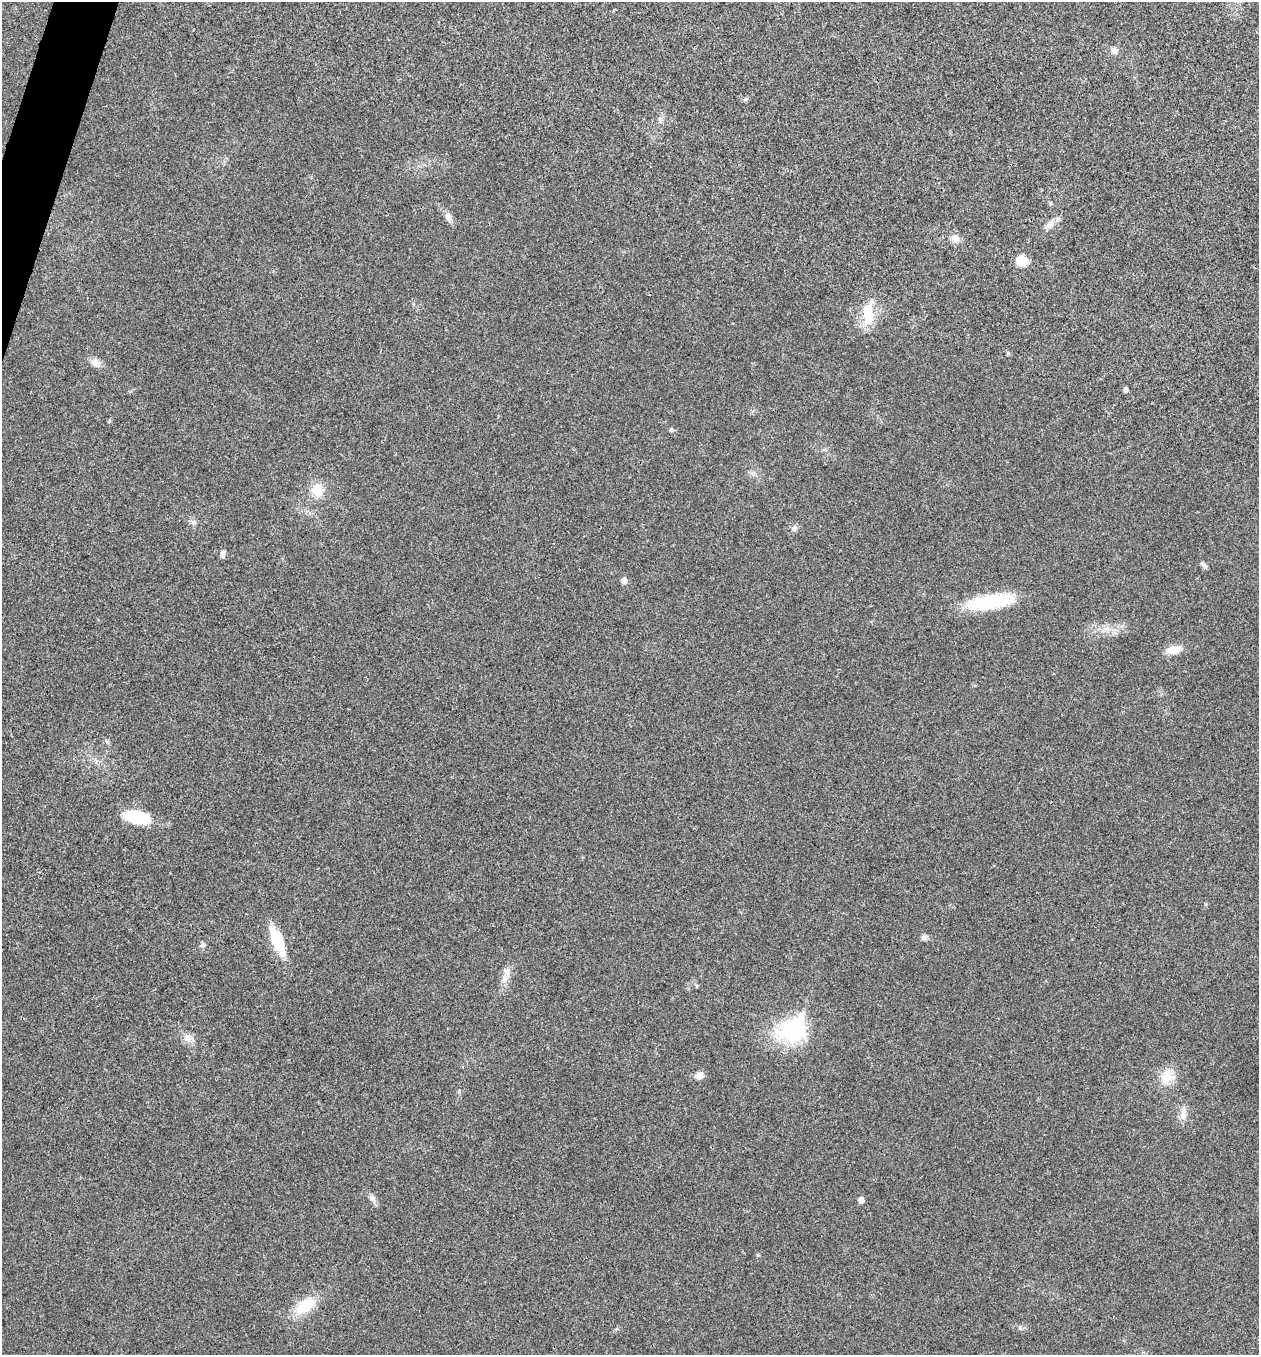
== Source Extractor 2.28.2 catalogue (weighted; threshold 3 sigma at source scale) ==
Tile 11 of 4 x 4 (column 3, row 3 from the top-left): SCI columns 2652-3908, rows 1360-2712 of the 5434 x 5422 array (HDU 1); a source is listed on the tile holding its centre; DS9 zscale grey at full resolution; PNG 1261 x 1357 px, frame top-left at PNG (2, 2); no overlay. Shown black and unused: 1% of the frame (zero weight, under 3 of 4 exposures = <1% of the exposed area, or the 3 px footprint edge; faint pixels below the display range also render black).
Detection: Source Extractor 2.28.2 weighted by HDU 2 'WHT'; one run over the whole footprint, this tile lists its part. Background 0.0243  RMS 0.0053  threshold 0.0238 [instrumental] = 3 sigma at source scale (4.5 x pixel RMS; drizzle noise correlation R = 1.50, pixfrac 1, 0.05/0.05 arcsec/px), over >= 5 px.
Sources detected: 31; all 31 listed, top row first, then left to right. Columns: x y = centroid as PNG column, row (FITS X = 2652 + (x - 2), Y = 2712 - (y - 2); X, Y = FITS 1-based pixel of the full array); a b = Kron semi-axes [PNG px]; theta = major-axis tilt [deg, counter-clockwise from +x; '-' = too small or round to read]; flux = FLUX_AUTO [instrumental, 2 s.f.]
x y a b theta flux
1114 50 9 8 - 2.5
448 217 14 8 -57 2.9
1050 225 18 8 39 3.8
955 238 11 9 -17 3.7
1022 261 11 9 -28 9.4
868 314 29 15 -87 13
95 363 12 10 -24 3.2
1126 390 5 4 - 1.6
671 430 5 5 - 1.1
317 490 15 13 -79 9.2
194 522 7 4 -18 1
794 529 8 6 88 1.4
223 554 10 6 87 1.5
1204 565 9 6 -32 1.4
624 580 6 6 - 3.2
990 602 52 16 9 29
1173 650 19 9 11 6.2
137 817 30 13 -13 20
924 938 8 7 - 1.4
277 941 25 9 -68 25
203 945 7 6 - 1.2
505 979 12 9 61 3.6
697 986 6 3 -71 0.53
795 1029 13 10 37 120
189 1038 15 6 -13 3
699 1076 9 7 26 3.3
1167 1076 20 18 75 9
1183 1114 16 8 87 4
372 1198 12 7 -54 2.2
861 1200 6 6 - 2.3
305 1306 25 13 36 16
Unlisted compact peaks at least as high as the median listed source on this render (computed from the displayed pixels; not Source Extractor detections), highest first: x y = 746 99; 758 1255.